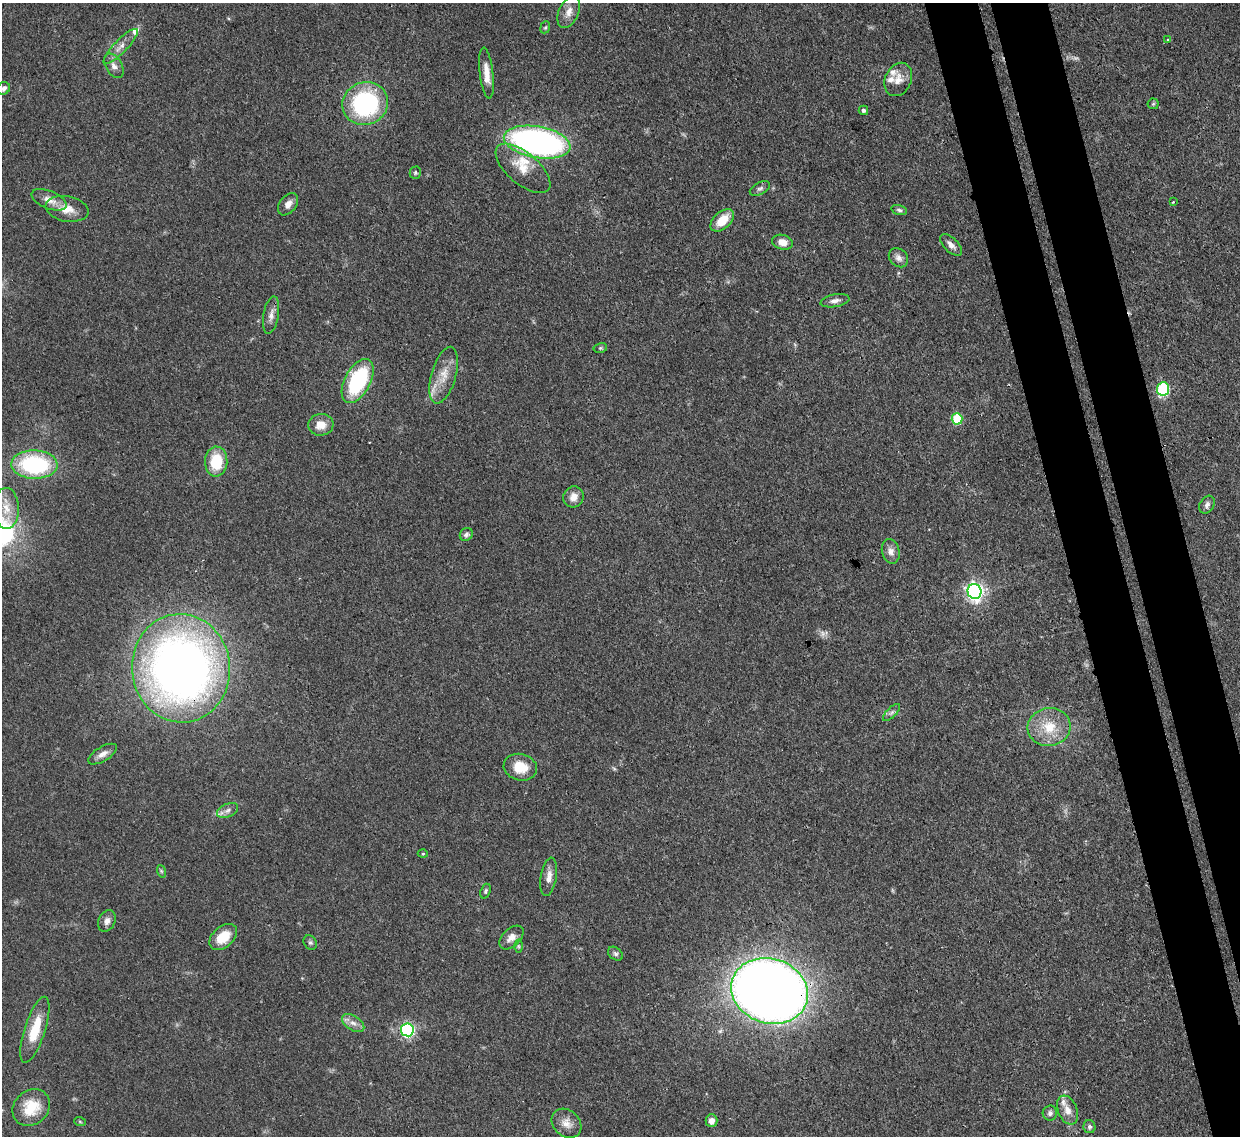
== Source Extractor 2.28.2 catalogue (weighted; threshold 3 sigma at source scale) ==
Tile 6 of 4 x 4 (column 2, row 2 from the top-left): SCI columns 1315-2552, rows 2487-3620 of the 5102 x 5088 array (HDU 1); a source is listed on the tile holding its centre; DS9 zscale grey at full resolution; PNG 1242 x 1138 px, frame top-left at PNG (2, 3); each listed source drawn as its Kron ellipse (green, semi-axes under 4 px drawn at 4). Shown black and unused: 8% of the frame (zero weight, under 3 of 4 exposures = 9% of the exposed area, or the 3 px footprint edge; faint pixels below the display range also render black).
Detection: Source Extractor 2.28.2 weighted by HDU 2 'WHT'; one run over the whole footprint, this tile lists its part. Background 0.115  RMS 0.0049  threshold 0.022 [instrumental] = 3 sigma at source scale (4.5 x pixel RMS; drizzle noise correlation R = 1.50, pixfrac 1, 0.05/0.05 arcsec/px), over >= 5 px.
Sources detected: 75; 2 too faint to see at this stretch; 1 cosmic-ray / hot-pixel residue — neither listed nor drawn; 5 inside a brighter listed object's ellipse — not listed separately; the other 67 listed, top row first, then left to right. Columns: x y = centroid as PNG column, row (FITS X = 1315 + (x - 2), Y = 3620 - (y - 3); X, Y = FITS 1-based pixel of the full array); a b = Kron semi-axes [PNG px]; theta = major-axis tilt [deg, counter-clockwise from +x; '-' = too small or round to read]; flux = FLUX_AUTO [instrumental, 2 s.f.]
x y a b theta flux
569 12 17 10 67 4.5
545 27 6 5 - 0.75
1168 40 4 2 - 0.48
121 46 24 6 46 4.3
114 66 13 8 -59 3
487 73 25 6 -83 5.9
898 79 17 13 65 5.4
4 88 7 6 - 1.7
365 103 23 21 21 64
1153 104 5 5 - 0.73
863 110 5 4 - 1.1
537 142 34 15 -10 160
523 168 33 15 -41 11
415 173 6 5 - 0.9
760 189 11 5 28 1.4
49 200 18 9 -22 5
1173 202 3 2 - 0.37
288 204 12 8 52 3.5
67 209 21 12 -10 7.3
899 210 8 5 -16 1.1
722 220 14 8 42 9.3
782 242 10 7 -14 4.5
951 245 14 7 -45 2.8
898 258 11 8 -44 2.5
835 301 14 6 10 2.4
271 315 19 7 81 3.6
600 348 7 5 12 0.83
444 375 29 12 74 9.5
358 381 24 12 62 44
1163 389 7 6 - 49
957 419 6 5 - 26
321 425 12 11 - 6
216 462 15 11 88 17
34 465 23 14 -2 52
573 497 11 10 - 4.2
1207 505 9 7 59 1.9
6 508 20 12 -89 8.5
466 534 7 6 - 1.3
891 551 12 8 -76 2.9
974 591 7 7 - 190
181 668 54 49 -84 390
892 712 11 5 45 1.5
1049 727 21 19 7 14
103 754 16 7 31 3.1
520 767 17 13 -14 11
227 810 11 6 24 2.4
423 854 5 3 - 0.45
161 871 6 4 -71 0.71
549 877 19 8 80 4
485 891 8 5 70 0.89
107 921 11 8 64 2.7
223 937 16 10 41 11
511 938 14 8 44 3.7
310 942 7 6 - 1.1
518 946 6 4 -89 0.78
615 954 8 6 -39 1.3
770 991 39 32 -18 660
353 1023 12 7 -34 3.1
35 1030 34 10 72 14
407 1030 6 6 - 82
31 1108 20 17 42 13
1067 1110 15 9 -68 4.6
1050 1113 7 7 - 1.6
711 1121 6 6 - 2.7
80 1122 6 4 -20 0.56
567 1123 16 13 -44 5.3
1089 1127 6 6 - 1.3
Overlapping masked pixels (flux is a lower limit): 2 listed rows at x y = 181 668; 770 991
Isophote crosses this tile's border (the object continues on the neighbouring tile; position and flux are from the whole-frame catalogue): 1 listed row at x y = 4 88